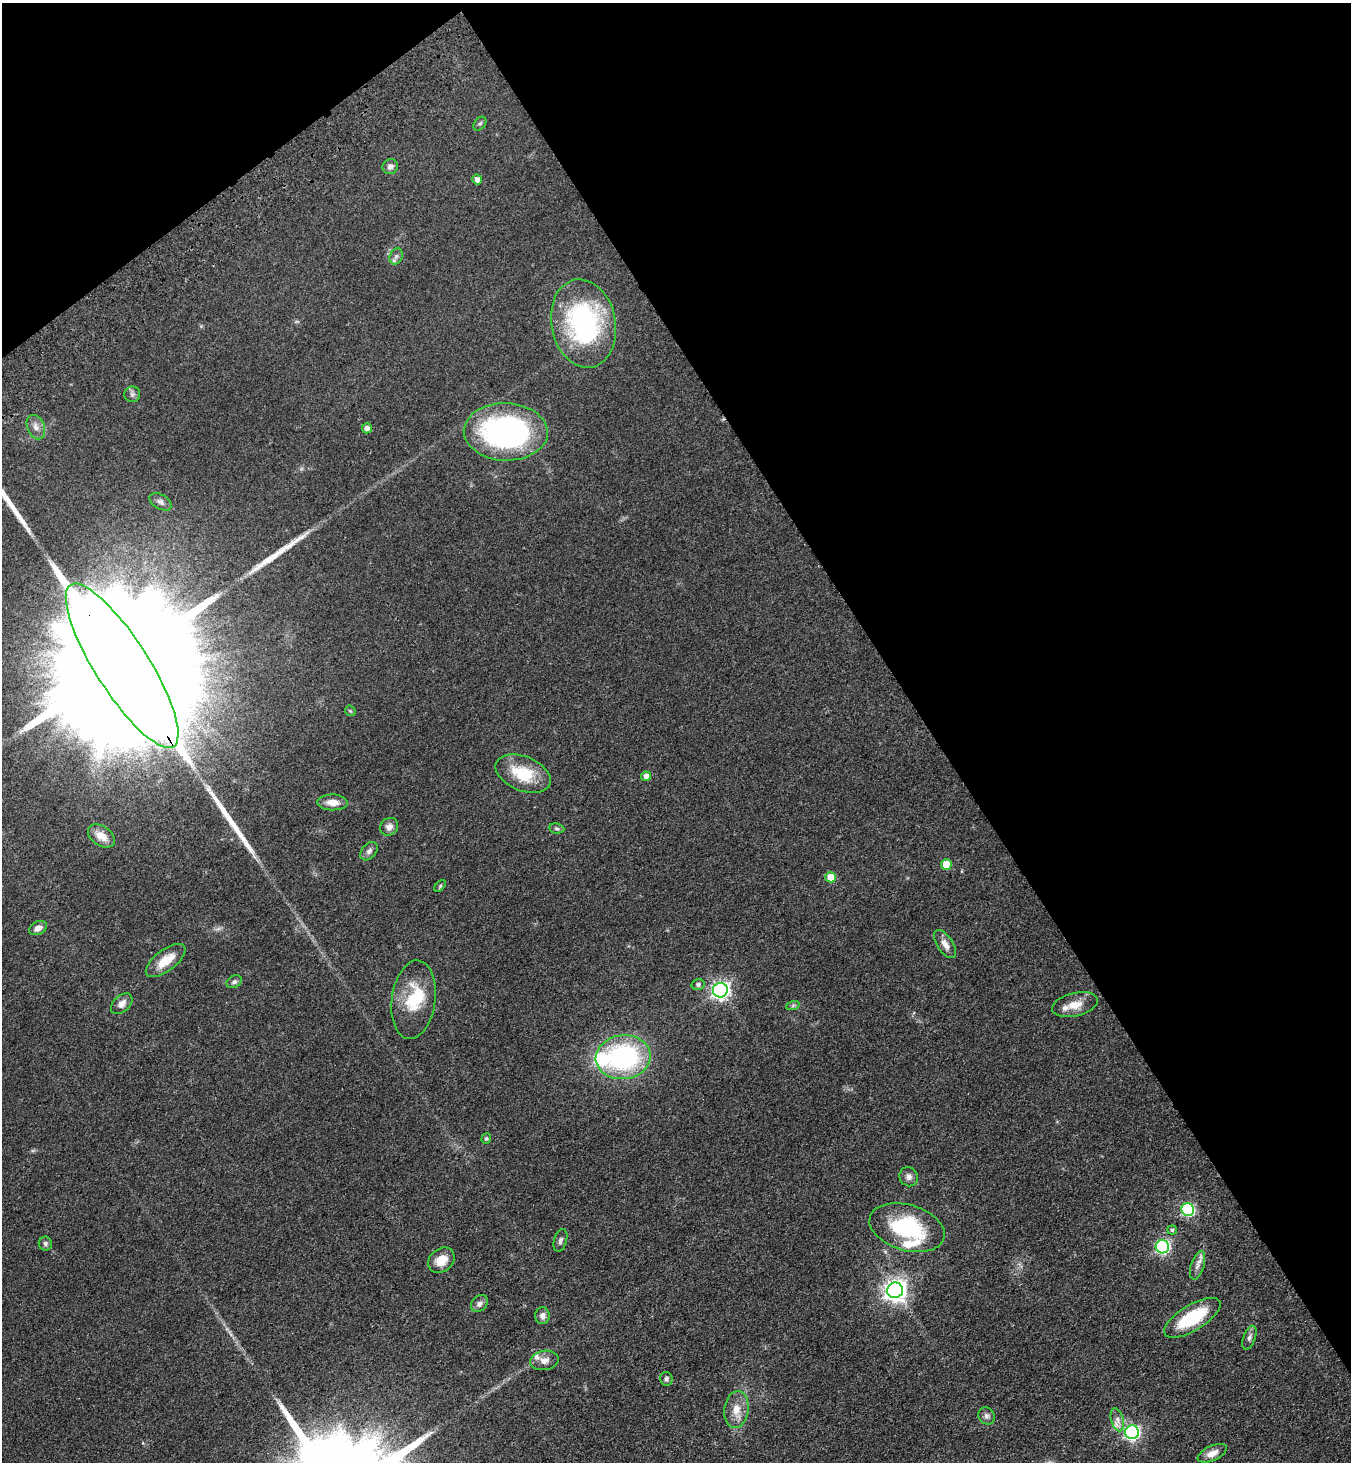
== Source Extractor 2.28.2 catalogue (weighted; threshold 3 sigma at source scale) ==
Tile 3 of 4 x 4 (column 3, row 1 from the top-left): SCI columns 3069-4417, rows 4485-5944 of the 6001 x 6046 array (HDU 1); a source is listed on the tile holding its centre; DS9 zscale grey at full resolution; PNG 1353 x 1464 px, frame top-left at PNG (2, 3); each listed source drawn as its Kron ellipse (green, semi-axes under 4 px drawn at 4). Shown black and unused: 35% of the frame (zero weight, under 3 of 4 exposures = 6% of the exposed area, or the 3 px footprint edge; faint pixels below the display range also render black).
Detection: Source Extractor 2.28.2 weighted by HDU 2 'WHT'; one run over the whole footprint, this tile lists its part. Background 0.0589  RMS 0.006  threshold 0.0272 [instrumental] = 3 sigma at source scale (4.5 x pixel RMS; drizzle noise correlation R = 1.50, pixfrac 1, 0.05/0.05 arcsec/px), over >= 5 px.
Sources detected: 65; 2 inside a brighter object's white glare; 3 long thin detections or spike segments (spike, bleed or trail) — neither listed nor drawn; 5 inside a brighter listed object's ellipse — not listed separately; the other 55 listed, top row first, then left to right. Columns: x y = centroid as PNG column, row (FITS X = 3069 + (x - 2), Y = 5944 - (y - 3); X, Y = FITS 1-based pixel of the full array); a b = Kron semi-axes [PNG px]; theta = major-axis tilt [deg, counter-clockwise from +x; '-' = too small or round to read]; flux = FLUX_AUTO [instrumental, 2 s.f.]
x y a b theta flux
480 124 8 5 48 1.1
390 167 8 7 - 2.8
477 180 5 4 - 3.7
396 256 8 6 69 1.9
583 323 45 32 -79 96
132 394 8 7 - 1.8
36 427 13 8 -66 3.8
367 428 5 5 - 3.5
506 432 42 28 -2 140
161 502 12 7 -31 2.5
122 666 96 27 -58 92000
350 711 6 4 -43 0.77
523 774 29 17 -22 22
646 776 5 4 - 3.7
332 802 15 8 -1 6
389 827 9 8 - 3.3
556 828 8 5 -7 1.3
101 836 15 9 -35 6.9
369 851 10 7 49 2.2
946 865 5 5 - 13
831 877 5 5 - 13
440 886 7 4 46 0.81
38 928 9 6 27 3.7
945 944 16 7 -57 4.5
166 960 23 10 38 12
234 982 8 5 28 1.5
698 984 6 5 - 1.7
720 990 7 7 - 230
414 1000 39 22 82 26
122 1004 12 8 44 3.6
793 1005 7 4 20 1.1
1075 1005 23 11 13 8.2
623 1057 27 22 7 93
486 1139 5 5 - 0.88
909 1177 10 9 - 2.8
1188 1209 6 6 - 76
907 1228 39 23 -16 51
1172 1230 4 4 - 0.9
560 1240 11 6 73 1.8
45 1243 7 6 - 1.6
1162 1247 7 6 - 100
441 1260 14 11 39 8.4
1197 1265 15 6 72 3.5
895 1290 8 8 - 430
479 1303 9 7 46 2.5
542 1316 8 7 - 2.9
1192 1318 32 12 31 30
1249 1338 12 6 69 2.4
544 1360 14 9 10 4.3
666 1379 7 6 - 1.6
736 1409 18 12 82 8.3
986 1416 9 8 - 2.2
1117 1420 12 6 -73 3.2
1132 1432 7 7 - 150
1212 1453 15 7 25 5
Overlapping masked pixels (flux is a lower limit): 1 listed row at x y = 122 666